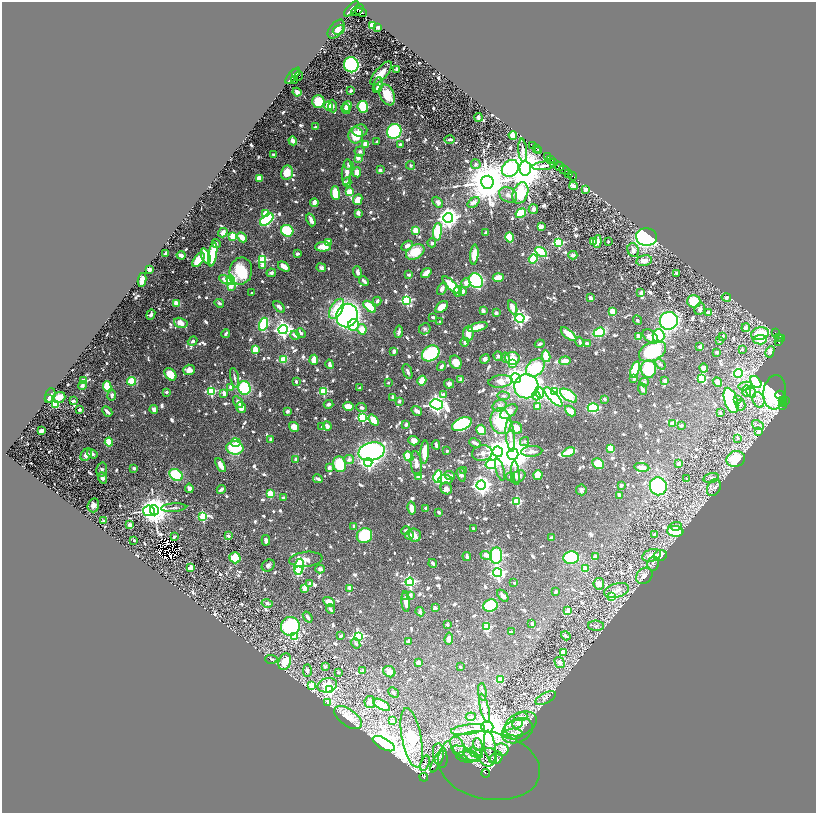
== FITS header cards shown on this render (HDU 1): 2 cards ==
NAXIS1  =                 1628
NAXIS2  =                 1621

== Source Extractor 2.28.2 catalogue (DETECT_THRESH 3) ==
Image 1628 x 1621 px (HDU 1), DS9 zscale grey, zoomed out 1/2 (1 PNG px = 2 x 2 image px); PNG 818 x 815 px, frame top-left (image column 1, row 1621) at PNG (2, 2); each listed source drawn as its Kron ellipse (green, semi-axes under 4 px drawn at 4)
Background 0.67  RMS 0.0099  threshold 0.0297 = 3 sigma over >= 5 px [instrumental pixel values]
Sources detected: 1214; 47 cannot appear on this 1/2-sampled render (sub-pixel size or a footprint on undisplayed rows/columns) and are neither listed nor drawn; of the other 1167, the 500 brightest by FLUX_AUTO listed and drawn (667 fainter detections omitted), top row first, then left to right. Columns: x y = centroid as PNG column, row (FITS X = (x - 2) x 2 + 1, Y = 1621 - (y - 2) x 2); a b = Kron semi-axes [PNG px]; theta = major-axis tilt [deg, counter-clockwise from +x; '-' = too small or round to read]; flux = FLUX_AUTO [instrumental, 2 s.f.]
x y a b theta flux
351 9 9 4 48 1700
357 10 7 2 41 640
361 12 6 3 -26 890
372 25 3 3 - 31
378 27 3 2 - 6.3
336 29 11 6 51 11
339 30 6 4 30 5.9
351 65 7 7 - 250
397 69 3 3 - 4.9
295 72 3 2 - 620
381 73 15 6 49 29
293 76 10 4 48 2100
299 76 5 2 - 190
295 80 3 2 - 110
378 84 7 4 84 12
377 89 2 2 - 9.8
351 91 4 3 - 5
297 92 4 3 - 9
387 95 11 7 -65 48
318 101 6 6 - 57
329 106 4 3 - 52
333 106 6 4 -86 5.4
347 106 5 4 - 23
363 107 6 5 - 100
346 109 5 3 - 16
479 117 4 3 - 8.3
315 127 4 3 - 5
360 131 7 6 - 12
394 131 8 7 - 220
356 135 8 7 - 47
513 135 4 3 - 31
450 140 5 3 - 5
293 141 5 3 - 18
377 142 3 2 - 4.5
366 144 4 4 - 31
400 144 3 3 - 5.9
532 145 3 2 - 470
537 149 3 2 - 330
523 150 12 3 -86 9
539 150 2 2 - 160
360 151 5 5 - 5.3
273 155 3 2 - 9.1
547 157 3 2 - 270
358 158 2 2 - 29
551 159 3 1 - 100
554 162 3 3 - 130
476 164 5 4 - 5.3
349 165 5 4 - 5.8
410 165 4 4 - 4.6
544 166 11 3 7 7.9
559 166 5 2 - 660
510 168 9 7 42 240
525 168 7 5 -88 7900
380 170 2 2 - 16
564 170 5 1 - 78
347 172 13 5 86 14
357 172 5 4 - 21
287 173 7 6 - 27
568 173 3 2 - 310
572 176 4 1 - 92
259 178 4 3 - 29
347 182 5 4 - 6.9
487 182 6 6 - 9700
573 186 4 3 - 13
586 189 3 3 - 14
350 192 4 4 - 43
335 193 7 4 -84 47
520 193 11 7 68 190
508 195 9 7 -28 12
358 200 5 4 - 21
438 202 6 4 -47 9.6
474 202 7 4 39 14
314 203 4 3 - 17
533 209 5 4 - 8.1
358 213 3 3 - 8.8
521 213 5 4 - 71
266 214 3 3 - 43
448 218 5 5 - 1400
267 220 8 4 39 280
311 220 6 3 -68 13
541 227 4 3 - 10
287 231 6 5 - 110
416 231 3 3 - 74
437 232 9 4 83 92
223 233 5 4 - 13
486 233 4 2 - 5.3
233 236 3 3 - 93
242 237 5 3 - 23
509 237 5 4 - 42
647 237 10 8 -4 560
594 241 3 3 - 70
608 241 2 2 - 5.2
328 242 3 3 - 21
597 242 6 4 83 15
216 243 5 4 - 5.2
432 243 4 4 - 5.3
558 243 3 3 - 200
407 246 6 4 31 11
323 247 8 5 3 31
633 250 7 5 -69 11
415 252 10 7 32 51
541 252 6 4 -32 110
166 253 3 3 - 6.5
213 254 12 4 80 110
297 254 3 2 - 6.6
181 255 4 2 - 15
474 255 10 4 84 32
573 255 4 4 - 10
206 256 8 4 -69 69
533 259 5 4 - 62
198 260 8 4 53 63
263 260 3 3 - 160
644 261 8 5 9 19
262 265 3 2 - 19
284 267 6 3 -37 15
321 268 5 4 - 5.7
149 269 4 3 - 11
241 271 13 11 78 86
358 272 6 4 -70 9.4
271 273 5 4 - 4.9
426 273 6 3 39 24
677 273 3 3 - 9.6
409 275 4 2 - 5
498 278 5 3 - 42
142 280 7 4 81 15
225 280 6 4 -31 15
231 280 5 4 - 130
364 281 5 3 - 7.5
476 281 8 6 -55 390
466 283 5 4 - 14
451 285 12 4 -45 71
231 286 4 3 - 15
442 289 6 4 62 8
458 291 5 3 - 15
463 292 4 3 - 8.4
251 293 2 2 - 4.9
641 293 3 3 - 8.6
726 297 5 4 - 6.8
591 298 3 2 - 11
407 300 4 4 - 240
377 301 4 3 - 4.4
694 301 6 6 - 58
177 303 4 3 - 28
219 303 5 3 - 5.1
279 307 7 3 -47 10
370 307 7 4 -41 49
442 307 7 4 42 21
513 307 7 4 -68 28
337 309 11 6 61 54
700 309 6 5 - 7.1
483 311 4 3 - 12
613 311 4 3 - 38
496 313 3 2 - 14
709 313 2 2 - 47
151 314 5 3 - 9.9
347 316 12 10 69 800
433 317 4 2 - 5.1
520 318 4 4 - 470
637 320 5 3 - 5.6
439 321 2 2 - 4.9
669 321 9 9 - 380
181 323 7 5 -18 19
263 324 7 4 71 160
353 325 6 5 - 43
478 327 10 4 15 26
746 328 4 3 - 9.7
283 329 4 4 - 760
362 329 5 4 - 28
425 329 6 5 - 5.1
399 332 6 3 81 7.3
599 332 6 4 22 110
775 332 3 1 - 56
301 333 5 3 - 4.5
226 334 4 2 - 5.4
468 334 8 5 87 21
569 334 9 3 -39 47
760 334 9 6 13 90
295 335 5 3 - 12
650 336 9 5 -41 18
658 336 7 6 - 140
723 336 3 2 - 4.9
639 337 4 3 - 19
778 338 3 2 - 27
782 338 2 2 - 210
720 340 2 2 - 4.5
760 340 7 4 4 31
193 341 5 4 - 5.8
779 341 4 1 - 42
465 342 4 3 - 6.4
580 342 5 3 - 5.9
540 344 5 2 - 5.2
587 344 4 3 - 9.9
700 347 3 3 - 8.8
742 349 3 2 - 4.7
255 350 3 3 - 70
394 351 3 3 - 8.2
653 351 14 9 28 190
717 352 3 3 - 5
770 352 6 4 63 8.2
431 353 9 7 34 250
498 356 4 4 - 4.6
546 356 6 3 -77 54
505 358 5 3 - 7.4
512 358 7 6 - 41
485 359 5 4 - 8
284 360 3 3 - 38
314 360 5 3 - 39
565 361 6 3 6 20
456 362 7 5 -62 24
512 363 3 3 - 38
330 364 5 3 - 12
660 364 6 4 -49 4.7
441 366 5 3 - 7.3
535 368 10 7 41 160
704 368 4 3 - 12
635 369 8 4 73 85
649 369 9 7 -89 110
189 370 6 5 - 11
407 371 8 3 -69 7.4
738 373 4 4 - 310
170 374 7 5 -48 35
235 378 10 3 -77 7.9
516 378 5 4 - 860
702 378 4 3 - 110
634 379 3 2 - 5.7
83 380 3 3 - 9.9
461 380 2 2 - 36
132 381 4 4 - 61
296 381 3 2 - 5.9
422 381 5 4 - 35
500 381 12 6 7 25
665 381 3 3 - 6.8
644 382 4 4 - 4.5
717 382 5 3 - 15
756 382 7 4 -53 530
388 383 2 2 - 5.2
449 384 5 4 - 6.9
82 385 5 3 - 8.4
107 386 5 4 - 57
526 386 12 12 - 430
745 386 7 4 10 4.7
231 387 4 3 - 13
244 388 7 6 - 120
360 388 3 2 - 5.5
642 389 6 3 -69 10
211 391 3 3 - 170
747 391 6 4 -89 25
166 392 2 2 - 13
323 392 3 3 - 130
555 392 3 3 - 150
751 392 6 4 -53 7.3
775 392 17 11 84 280
224 393 4 3 - 17
539 393 6 4 -72 90
443 394 3 2 - 9.1
50 395 7 5 75 7.8
112 395 5 4 - 7.4
780 395 4 1 - 120
503 396 6 4 -4 4.5
536 396 4 3 - 31
569 396 10 5 -36 150
59 397 6 5 - 18
393 397 3 3 - 8.3
553 397 12 4 -47 420
48 399 4 3 - 8.6
605 399 2 2 - 14
731 400 13 6 -71 310
737 400 3 2 - 8.2
759 400 8 6 -71 8.5
73 401 3 3 - 5.9
399 401 2 2 - 18
783 401 2 1 - 30
786 401 3 3 - 300
238 402 6 4 -58 11
329 404 5 4 - 5.2
436 404 6 5 - 950
783 404 2 1 - 40
55 405 4 3 - 29
740 405 5 5 - 5
348 406 5 4 - 25
500 406 7 5 24 9.8
782 406 3 2 - 23
241 407 5 5 - 18
537 407 2 2 - 40
362 408 5 4 - 5.1
593 408 5 4 - 140
80 410 4 3 - 4.9
154 410 4 3 - 17
107 411 6 2 -43 8.2
287 411 3 3 - 7.7
417 411 6 3 -35 12
570 411 6 4 -45 21
509 412 10 5 36 14
720 413 4 3 - 5.8
362 418 4 3 - 150
374 420 6 4 -50 33
501 421 13 10 -75 110
462 424 10 6 24 330
672 424 2 2 - 31
406 425 4 3 - 5.5
681 425 3 3 - 4.5
758 425 6 4 -33 6.2
327 426 5 3 - 13
294 427 5 5 - 17
322 427 2 2 - 9.3
516 428 6 5 - 25
481 430 5 4 - 33
41 431 4 3 - 16
759 431 3 3 - 26
510 436 16 4 -83 13
738 438 3 3 - 6.7
271 440 3 2 - 9.5
414 441 5 4 - 13
525 441 5 4 - 4.5
109 442 4 3 - 40
236 443 5 4 - 6.9
475 443 6 2 -25 9.2
436 445 4 2 - 9.2
235 448 8 6 -2 99
611 449 4 3 - 31
371 451 13 9 15 480
447 451 2 2 - 7
532 451 11 5 4 12
425 452 12 4 86 32
498 452 5 5 - 2300
569 452 7 3 25 63
482 453 10 7 14 13
92 454 5 4 - 4.8
513 454 5 5 - 5500
86 455 7 5 52 13
409 456 5 3 - 79
296 459 2 2 - 16
736 459 9 8 - 89
349 460 5 4 - 8.7
368 462 4 4 - 440
598 463 6 5 - 43
340 464 8 6 -74 79
416 464 12 5 -84 15
491 464 5 4 - 310
679 464 3 3 - 15
221 465 7 3 -61 18
642 467 7 4 -8 16
134 468 3 2 - 7.7
329 468 4 3 - 12
102 470 7 5 76 6.9
500 470 11 3 -74 4.5
464 471 3 3 - 6
515 473 12 4 -84 8.6
176 475 7 5 -35 92
461 475 7 4 -72 8.4
538 475 5 4 - 32
450 476 5 4 - 8.6
518 476 7 5 34 12
418 477 3 3 - 8.2
438 477 6 4 77 140
511 477 4 3 - 6.2
102 478 6 4 -69 9.4
711 478 8 5 13 6.5
318 479 5 3 - 8.2
445 479 7 5 -5 24
687 479 2 2 - 8.7
481 485 4 4 - 1200
621 485 3 2 - 6.3
658 486 9 8 - 170
189 488 5 4 - 9.2
446 488 6 5 - 9.9
714 488 9 6 63 8.6
221 489 4 2 - 7.4
581 490 5 5 - 6.7
270 493 3 3 - 77
619 495 4 3 - 12
283 498 2 2 - 13
517 501 3 3 - 150
93 505 7 5 75 7
174 508 12 3 3 5.6
412 508 6 3 -80 20
425 508 2 2 - 5.1
154 510 5 4 - 3300
149 511 5 5 - 310
439 512 3 2 - 5.3
203 516 4 3 - 160
104 521 2 2 - 23
130 525 3 3 - 9.2
354 526 2 2 - 17
676 526 6 4 6 12
473 529 3 2 - 4.9
406 530 4 4 - 5
675 531 8 5 -6 84
654 534 4 3 - 7.1
410 535 4 3 - 17
415 535 7 6 - 9.7
228 536 2 2 - 30
364 536 8 7 - 150
174 537 3 2 - 5.6
551 538 4 3 - 7.7
134 540 2 2 - 6.5
266 540 5 3 - 8
486 555 6 3 -17 15
652 555 9 6 18 20
660 555 6 5 - 35
467 556 4 2 - 12
496 556 8 6 86 200
595 556 2 2 - 17
235 558 6 5 - 65
571 558 8 6 3 130
306 559 16 7 6 19
433 563 4 3 - 6
653 563 7 6 - 6.2
268 565 7 5 35 7.2
191 567 4 3 - 26
299 567 8 5 80 170
585 568 3 3 - 48
320 569 5 4 - 6.2
298 571 2 2 - 13
498 573 4 4 - 440
644 576 9 7 44 12
410 582 4 4 - 340
310 583 4 3 - 7.9
514 583 2 2 - 8.1
599 584 6 5 - 14
305 588 3 3 - 20
350 588 2 2 - 33
617 591 13 7 16 18
556 592 3 2 - 5
410 595 2 2 - 24
406 596 4 2 - 4.7
503 596 7 4 -49 7
612 596 4 3 - 62
406 601 10 4 -87 24
329 602 6 4 -30 19
267 603 6 4 -14 5.6
490 606 7 6 - 160
435 608 4 3 - 4.4
331 609 5 2 - 5.8
568 611 2 2 - 37
420 612 4 3 - 7.7
308 617 6 3 -53 8.6
532 624 4 3 - 6.1
447 625 2 2 - 17
290 626 9 9 - 210
596 626 8 5 -2 6.7
487 627 3 3 - 100
511 631 2 2 - 4.6
294 636 3 3 - 140
341 636 4 2 - 6.6
358 636 4 4 - 350
566 636 5 3 - 6.6
449 639 6 4 84 15
409 641 2 2 - 22
356 643 5 4 - 5.4
563 652 3 2 - 45
271 659 6 4 -4 4.8
285 662 8 6 72 39
560 662 6 4 -58 13
418 663 3 3 - 13
325 666 2 2 - 7.9
460 667 2 2 - 8.7
307 670 6 4 88 6.4
362 670 3 2 - 6.2
338 672 3 2 - 4.7
389 672 6 5 - 20
500 679 3 2 - 40
327 685 10 7 15 58
312 686 3 3 - 50
330 689 4 3 - 300
482 692 9 4 -84 6.3
393 693 6 4 -41 4.9
546 698 11 5 26 6.9
328 702 3 2 - 21
370 702 6 5 - 21
382 705 9 4 -29 64
485 708 15 4 -77 14
348 717 16 8 -37 42
471 717 5 4 - 7
521 717 6 4 4 5.3
392 721 3 2 - 29
517 723 5 4 - 5.5
521 724 17 11 26 30
487 727 6 5 - 6600
468 729 17 5 7 18
517 731 16 11 26 25
513 734 10 5 2 19
412 738 30 9 -79 250
384 744 12 5 -29 2800
478 744 6 4 -72 6.5
458 746 10 6 -62 12
490 747 16 5 -80 18
501 750 7 6 - 7.3
466 753 15 6 -22 18
476 753 8 3 -27 5.4
440 755 12 7 -76 11
472 756 9 5 -29 10
467 757 11 5 -6 8.5
488 757 9 8 - 12
496 758 6 5 - 7.9
437 761 12 4 63 6.5
425 763 8 4 72 4.8
489 766 52 33 -11 96
486 773 4 1 - 86
424 777 4 3 - 130
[667 fainter detections neither listed nor drawn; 47 sub-pixel or undisplayed-footprint detections neither listed nor drawn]